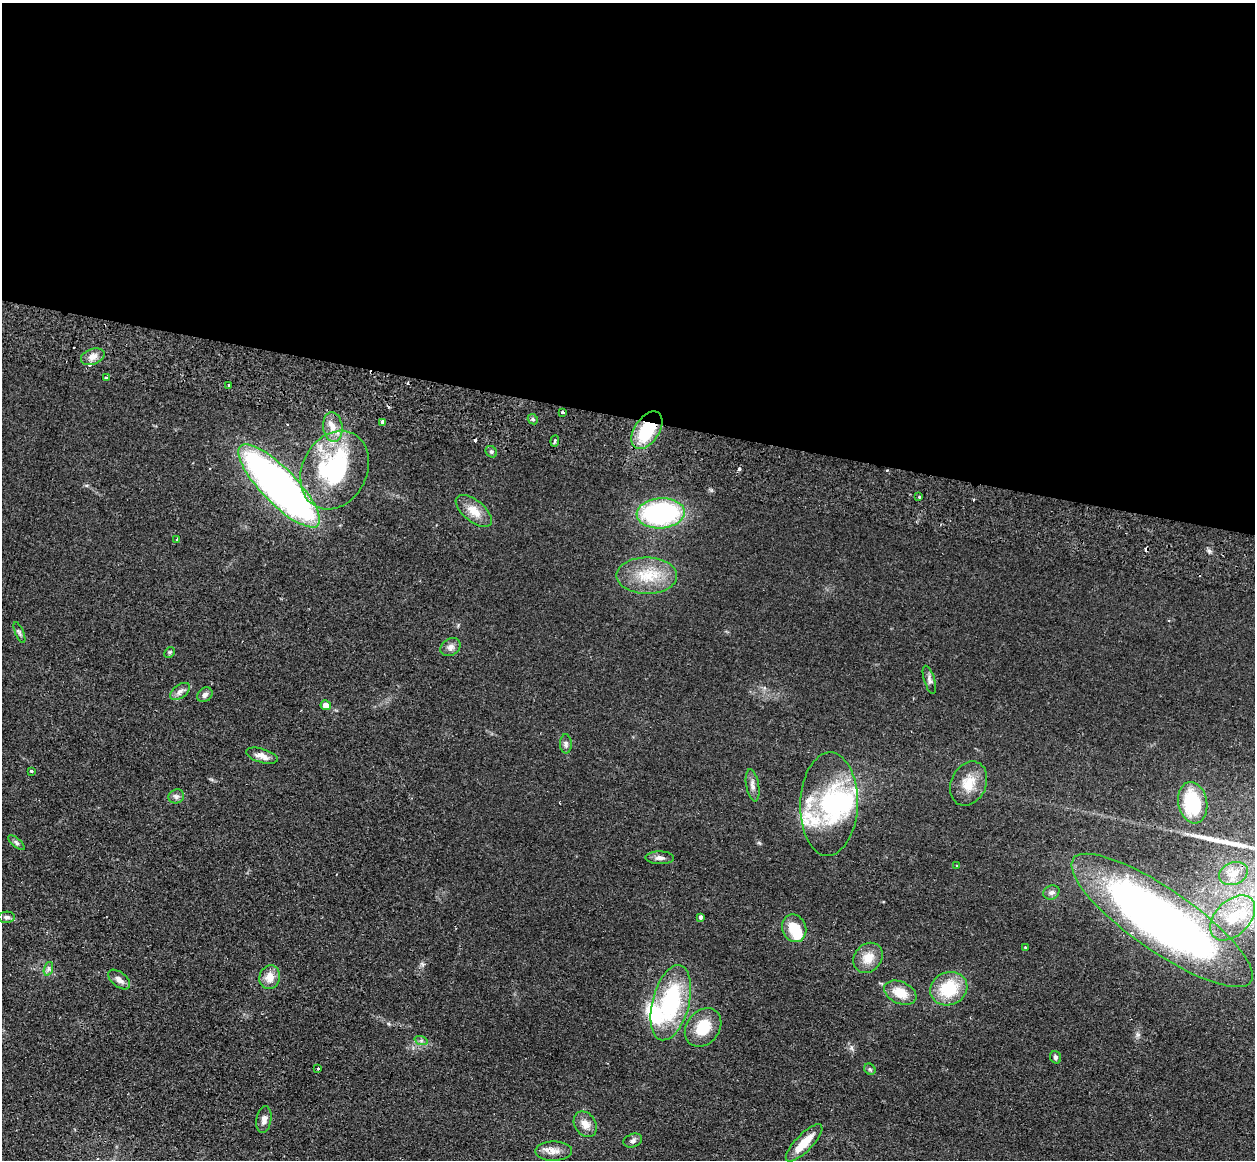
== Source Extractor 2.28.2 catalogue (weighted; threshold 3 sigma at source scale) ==
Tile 3 of 4 x 4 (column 3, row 1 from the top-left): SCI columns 2522-3774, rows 3808-4965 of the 5043 x 5143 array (HDU 1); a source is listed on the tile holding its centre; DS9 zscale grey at full resolution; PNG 1257 x 1162 px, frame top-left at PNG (2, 3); each listed source drawn as its Kron ellipse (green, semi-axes under 4 px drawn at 4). Shown black and unused: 36% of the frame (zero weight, under 2 of 3 exposures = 3% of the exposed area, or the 3 px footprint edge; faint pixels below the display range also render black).
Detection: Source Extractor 2.28.2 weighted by HDU 2 'WHT'; one run over the whole footprint, this tile lists its part. Background 0.0726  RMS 0.0098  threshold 0.044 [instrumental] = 3 sigma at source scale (4.5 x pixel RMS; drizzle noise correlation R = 1.50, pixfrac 1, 0.05/0.05 arcsec/px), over >= 5 px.
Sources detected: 77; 2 inside a brighter object's white glare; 6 cosmic-ray / hot-pixel residue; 1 long thin detection or spike segment (spike, bleed or trail) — neither listed nor drawn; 8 inside a brighter listed object's ellipse — not listed separately; the other 60 listed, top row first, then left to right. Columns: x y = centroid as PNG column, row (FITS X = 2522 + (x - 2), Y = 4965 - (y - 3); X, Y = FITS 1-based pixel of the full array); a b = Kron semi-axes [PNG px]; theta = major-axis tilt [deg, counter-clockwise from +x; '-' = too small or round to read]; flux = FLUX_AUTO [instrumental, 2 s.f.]
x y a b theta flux
93 357 12 7 21 6.5
106 378 3 3 - 1.6
228 385 3 2 - 1.2
562 412 3 3 - 2.7
533 419 5 4 - 1.6
383 422 4 4 - 11
333 427 15 9 -83 11
647 430 21 12 57 49
555 441 6 3 82 2
491 452 6 5 - 1.9
335 470 41 32 63 140
279 486 55 17 -46 570
919 497 3 2 - 1.8
474 511 22 10 -40 15
661 513 24 15 4 160
177 539 3 2 - 1.4
647 576 30 18 0 32
19 633 11 4 -67 2
450 647 11 8 33 4.7
170 652 6 4 44 1.5
929 680 14 5 -73 3.3
180 691 11 6 37 4.2
205 695 8 6 43 3.4
326 705 5 5 - 7.7
566 744 10 6 -89 2.9
262 756 16 7 -16 6.1
31 771 4 3 - 0.84
969 784 23 17 64 19
753 785 16 6 -80 4.7
176 796 8 7 - 3.1
1193 803 21 14 -80 54
829 804 51 29 88 120
16 843 10 4 -40 2.2
660 858 14 6 -1 4.3
957 866 3 3 - 1.4
1233 874 15 11 21 12
1051 892 8 7 - 3.3
6 917 8 5 3 2.5
700 917 4 3 - 2.2
1233 918 27 17 45 35
1162 920 108 31 -35 640
794 928 14 12 -66 21
1025 947 3 2 - 0.79
868 958 16 13 49 13
48 969 7 4 72 2.1
270 977 12 10 72 11
119 979 13 7 -40 6.3
949 989 19 16 23 39
900 993 17 11 -24 17
671 1003 38 18 75 95
703 1027 21 16 51 25
421 1040 7 4 -19 1.9
1056 1057 6 5 - 2.3
318 1068 3 2 - 1.3
870 1069 6 5 - 1.5
264 1120 13 7 81 4.9
585 1124 14 10 -56 8.7
633 1141 9 6 21 3.3
804 1143 24 8 45 18
554 1151 18 9 1 8.4
Overlapping masked pixels (flux is a lower limit): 2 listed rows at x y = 383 422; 647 430